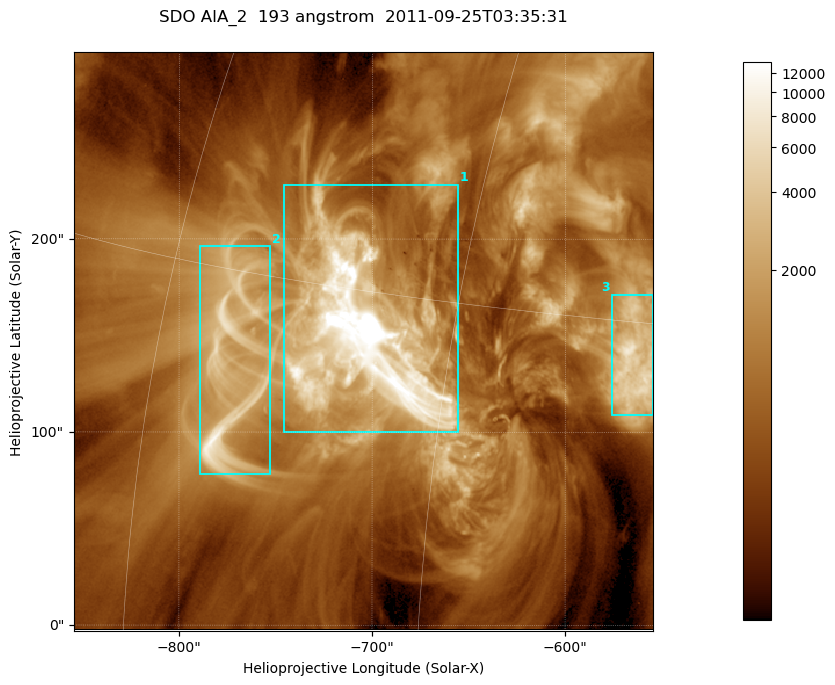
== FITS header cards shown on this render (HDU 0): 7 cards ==
TELESCOP= 'SDO     '           /
INSTRUME= 'AIA_2   '           /
WAVELNTH=                  193 /
WAVEUNIT= 'angstrom'           /
DATE-OBS= '2011-09-25T03:35:31.84' /
CTYPE1  = 'HPLN-TAN'           /
CTYPE2  = 'HPLT-TAN'           /

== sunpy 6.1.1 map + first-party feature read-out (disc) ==
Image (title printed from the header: SDO AIA_2  193 angstrom  2011-09-25T03:35:31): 499 x 499 px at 0.601 arcsec/px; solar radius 957 arcsec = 1592 px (partial field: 3.1% of the solar disc is inside the frame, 100% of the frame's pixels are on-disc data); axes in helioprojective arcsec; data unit not stated in the header (colour bar unlabelled)
Orientation: roll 0.0578 deg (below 1 deg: not rotated)
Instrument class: DISC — disc imager (sunpy class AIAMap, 193 A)
Bright regions (active regions / flare kernels): reference = the on-disc median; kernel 5 px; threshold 5 sigma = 2247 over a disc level ~668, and >= 1.15x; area >= 249 px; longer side >= 6 px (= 3.6 arcsec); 3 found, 3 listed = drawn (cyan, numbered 1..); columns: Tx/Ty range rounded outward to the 2 arcsec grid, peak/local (2 s.f.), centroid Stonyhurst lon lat
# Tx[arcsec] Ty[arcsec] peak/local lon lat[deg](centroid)
1 -746..-654 100..228 136 -49 +13
2 -790..-752 78..196 15 -56 +12
3 -576..-554 108..172 12 -37 +14